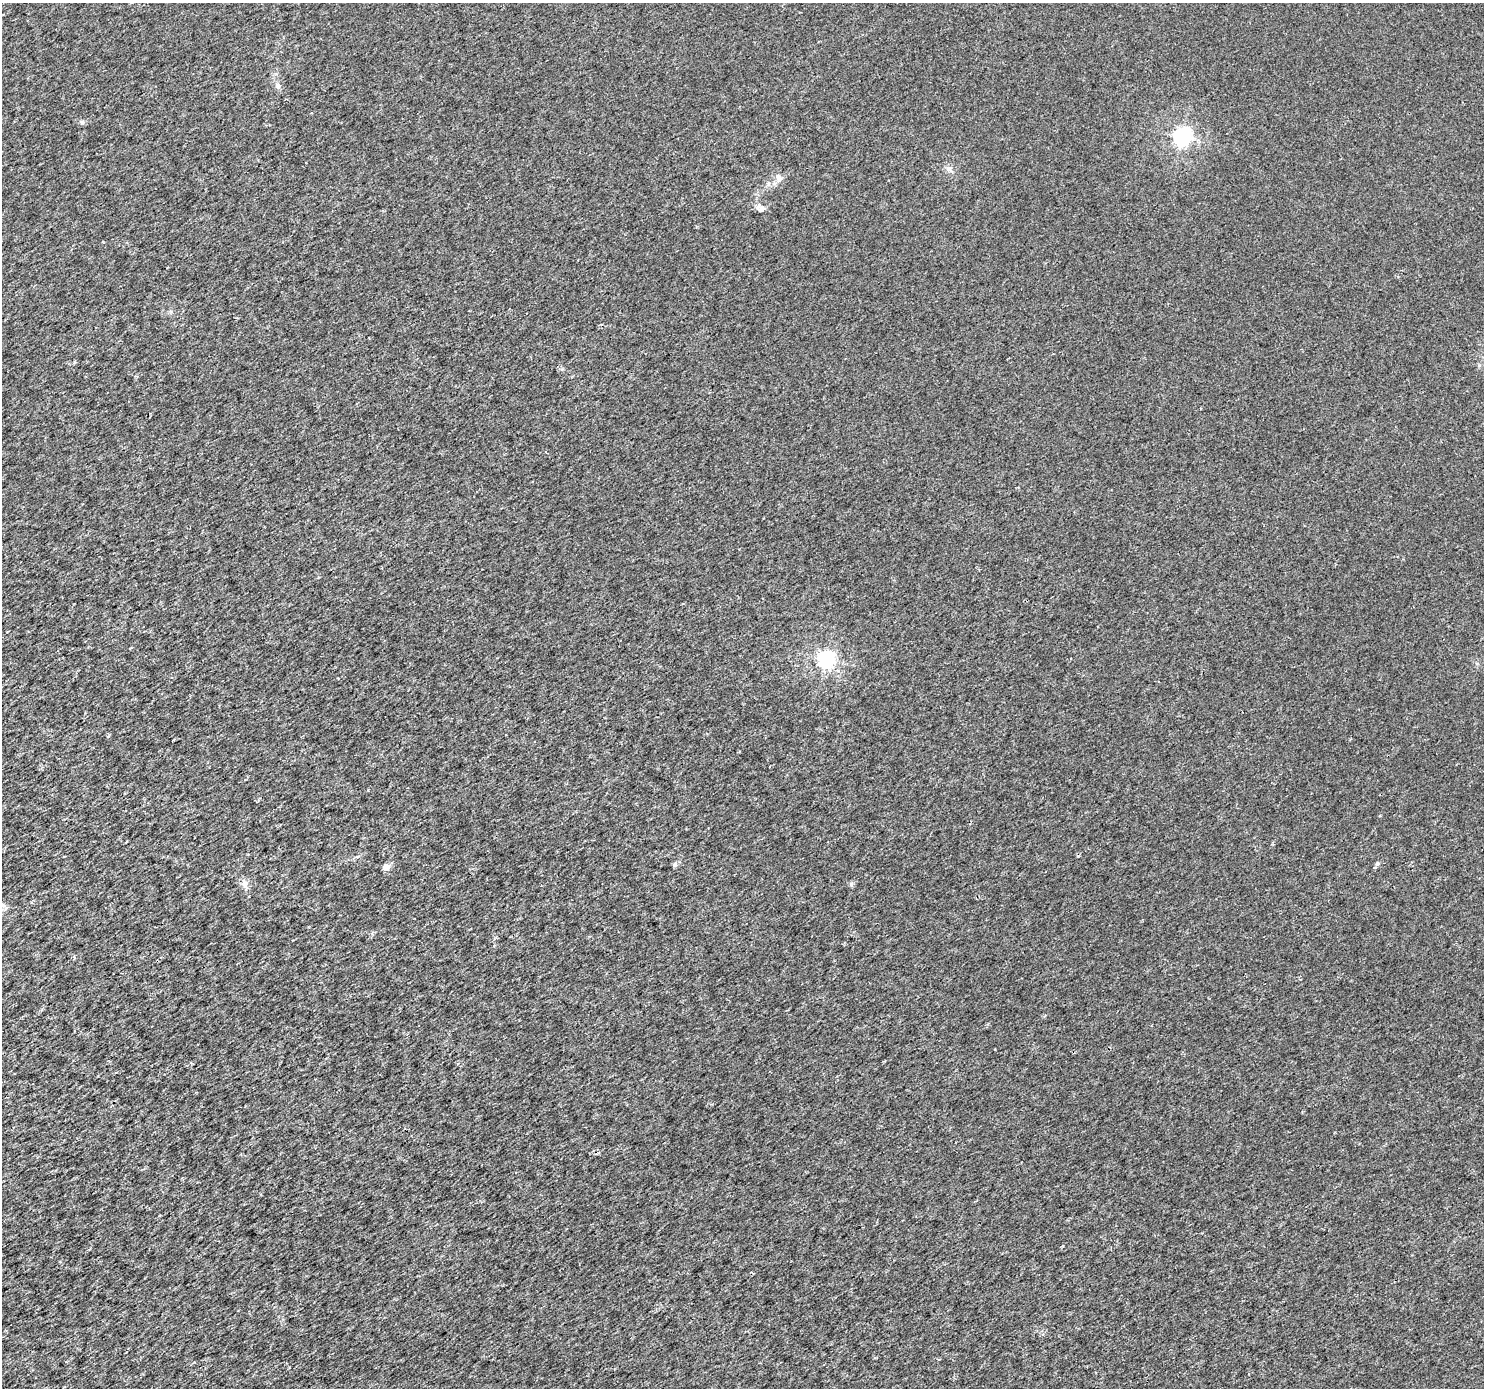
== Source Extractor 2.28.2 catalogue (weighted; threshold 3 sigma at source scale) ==
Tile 7 of 4 x 4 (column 3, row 2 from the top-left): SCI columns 2970-4451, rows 2960-4345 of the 5933 x 5856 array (HDU 1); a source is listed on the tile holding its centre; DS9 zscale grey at full resolution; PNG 1486 x 1390 px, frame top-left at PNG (2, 3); no overlay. Shown black and unused: <1% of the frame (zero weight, under 3 of 4 exposures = <1% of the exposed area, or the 3 px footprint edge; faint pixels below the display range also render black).
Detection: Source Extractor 2.28.2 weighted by HDU 2 'WHT'; one run over the whole footprint, this tile lists its part. Background 0.00147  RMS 0.0022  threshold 0.01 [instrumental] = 3 sigma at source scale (4.5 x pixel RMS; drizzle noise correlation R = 1.50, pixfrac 1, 0.0396/0.0396 arcsec/px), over >= 5 px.
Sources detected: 10; all 10 listed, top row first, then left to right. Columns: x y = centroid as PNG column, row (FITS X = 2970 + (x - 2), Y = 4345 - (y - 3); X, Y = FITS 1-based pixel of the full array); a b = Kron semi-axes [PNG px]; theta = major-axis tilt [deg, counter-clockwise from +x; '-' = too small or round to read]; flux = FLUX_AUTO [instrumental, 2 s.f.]
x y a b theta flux
82 122 6 5 - 0.44
1182 137 7 6 - 80
949 168 8 6 -88 0.74
779 178 10 8 -71 1.2
761 209 10 7 24 0.76
826 659 6 6 - 73
1377 863 6 5 - 0.46
675 865 7 6 - 0.44
386 867 5 4 - 2.4
244 884 16 5 -62 0.97
Unlisted compact peaks at least as high as the median listed source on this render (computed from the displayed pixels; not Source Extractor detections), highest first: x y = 851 884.